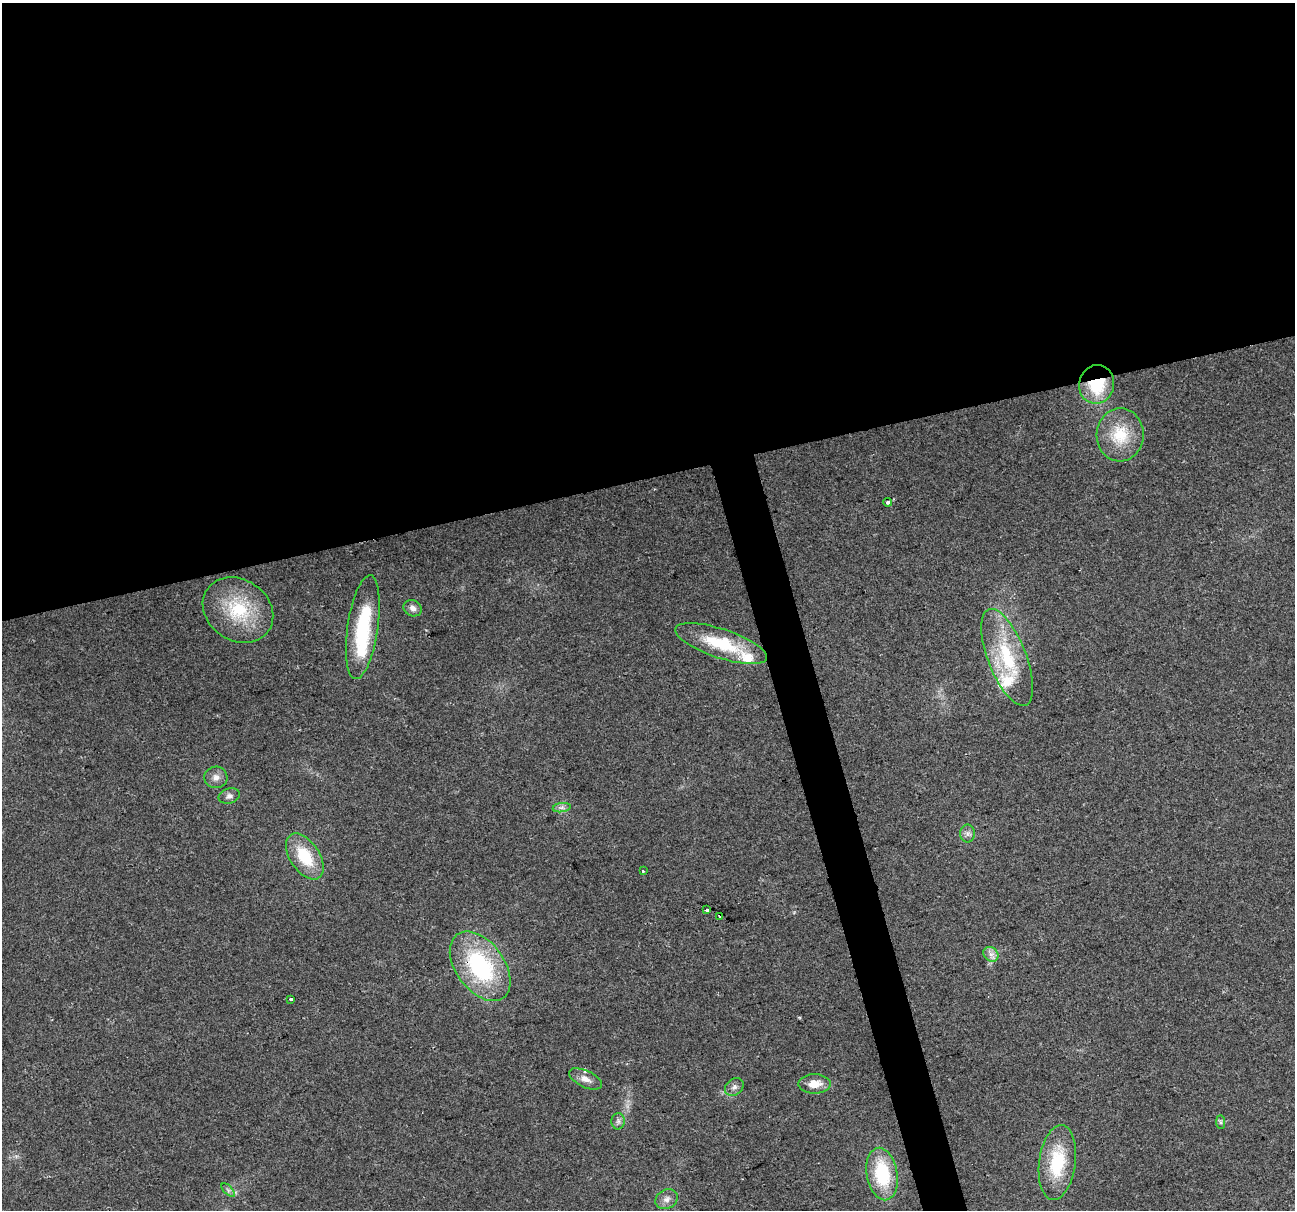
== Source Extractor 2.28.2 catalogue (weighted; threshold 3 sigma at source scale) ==
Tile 2 of 4 x 4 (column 2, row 1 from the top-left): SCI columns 1294-2586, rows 3720-4927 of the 5173 x 4973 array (HDU 1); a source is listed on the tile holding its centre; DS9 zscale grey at full resolution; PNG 1297 x 1212 px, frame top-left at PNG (2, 3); each listed source drawn as its Kron ellipse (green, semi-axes under 4 px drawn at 4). Shown black and unused: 42% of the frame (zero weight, under 2 of 3 exposures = <1% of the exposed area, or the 3 px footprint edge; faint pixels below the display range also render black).
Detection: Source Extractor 2.28.2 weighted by HDU 2 'WHT'; one run over the whole footprint, this tile lists its part. Background 0.0557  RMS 0.0074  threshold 0.0334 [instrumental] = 3 sigma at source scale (4.5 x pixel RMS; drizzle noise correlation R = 1.50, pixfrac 1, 0.0396/0.0396 arcsec/px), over >= 5 px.
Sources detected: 32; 1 inside a brighter object's white glare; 1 cosmic-ray / hot-pixel residue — neither listed nor drawn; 2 inside a brighter listed object's ellipse — not listed separately; the other 28 listed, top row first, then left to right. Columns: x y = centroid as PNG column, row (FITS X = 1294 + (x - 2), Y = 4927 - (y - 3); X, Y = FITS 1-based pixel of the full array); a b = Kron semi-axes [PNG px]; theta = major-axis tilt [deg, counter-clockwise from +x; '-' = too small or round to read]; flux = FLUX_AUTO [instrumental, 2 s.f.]
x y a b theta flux
1097 384 19 17 74 35
1120 435 26 23 87 27
887 502 4 3 - 4.5
413 608 9 8 - 3.6
238 610 37 30 -34 44
363 627 52 15 82 57
721 643 48 14 -18 40
1007 657 51 19 -69 50
216 777 11 10 - 4.6
229 796 11 7 17 3
562 808 9 4 8 2.3
967 833 9 7 89 3
305 856 26 14 -56 28
643 871 3 3 - 1.3
707 910 3 3 - 3.9
720 916 3 3 - 8.2
991 954 8 6 -43 3.5
480 966 39 24 -54 85
291 999 3 3 - 6.3
585 1079 18 8 -25 5.9
815 1084 16 10 0 10
734 1087 10 8 40 3.4
618 1121 8 6 89 2.5
1221 1122 7 4 -89 1.3
1057 1162 37 18 82 40
882 1174 26 15 -80 45
228 1190 8 4 -45 1.9
667 1199 12 9 30 4.5
Overlapping masked pixels (flux is a lower limit): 2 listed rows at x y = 1097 384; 480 966